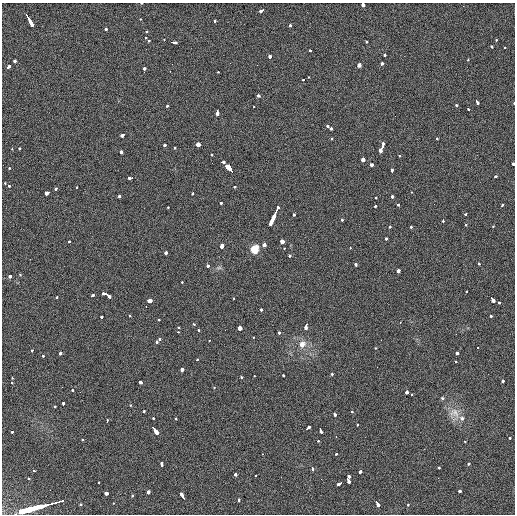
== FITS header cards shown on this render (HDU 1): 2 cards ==
NAXIS1  =                  513 / length of data axis 1
NAXIS2  =                  512 / length of data axis 2

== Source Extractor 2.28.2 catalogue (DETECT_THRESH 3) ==
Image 513 x 512 px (HDU 1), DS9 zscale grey, 1 PNG px = 1 image px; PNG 517 x 516 px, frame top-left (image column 1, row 512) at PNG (2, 3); no overlay
Background 33.9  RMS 6.8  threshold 20.5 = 3 sigma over >= 5 px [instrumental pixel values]
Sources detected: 212; all 212 listed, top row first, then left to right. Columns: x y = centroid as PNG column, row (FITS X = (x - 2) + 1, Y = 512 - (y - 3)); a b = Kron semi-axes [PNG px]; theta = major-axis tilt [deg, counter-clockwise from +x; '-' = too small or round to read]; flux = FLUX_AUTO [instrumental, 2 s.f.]
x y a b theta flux
141 3 3 2 - 470
363 4 4 3 - 6300
261 10 5 3 - 3800
27 17 11 3 -60 12000
141 19 3 3 - 1100
214 21 3 3 - 1200
31 24 4 3 - 4200
290 25 3 3 - 2100
106 29 3 3 - 2000
146 31 3 3 - 2700
146 38 3 2 - 2300
164 39 3 3 - 790
149 40 4 3 - 1500
496 40 3 3 - 1400
173 42 5 3 - 8900
366 42 3 3 - 1500
491 46 3 3 - 1900
504 47 3 2 - 980
310 50 4 3 - 1900
384 54 3 3 - 2000
270 57 3 3 - 8700
468 59 3 2 - 1300
14 61 3 3 - 7200
382 64 4 3 - 2500
257 65 2 2 - 4800
359 65 4 3 - 9800
8 67 5 3 - 3600
144 68 3 3 - 7600
170 71 3 2 - 740
218 72 3 3 - 1300
309 77 3 2 - 1000
303 80 3 3 - 1300
258 95 3 3 - 2900
477 102 5 3 - 3900
514 103 3 2 - 680
456 105 3 3 - 1200
167 106 3 3 - 3000
254 107 3 2 - 590
469 110 3 3 - 1700
217 113 5 3 - 5100
328 127 3 3 - 2500
331 128 3 3 - 2400
122 135 4 3 - 5500
332 138 3 2 - 1100
437 139 3 3 - 2200
198 144 3 3 - 12000
165 145 3 3 - 5000
175 147 3 3 - 2100
12 148 3 2 - 1600
382 148 9 3 67 15000
19 149 3 3 - 1600
121 152 4 3 - 4000
212 155 3 2 - 1900
400 156 3 2 - 820
363 160 3 3 - 9800
223 162 4 3 - 3000
513 164 3 3 - 2300
371 165 3 3 - 3100
9 168 3 3 - 1000
229 169 10 3 -45 34000
392 171 4 3 - 2600
495 177 3 3 - 2400
131 178 5 3 - 12000
5 183 3 3 - 1200
9 186 3 2 - 1500
76 187 3 2 - 1700
235 187 3 3 - 1600
55 189 3 3 - 3100
412 192 3 2 - 1300
47 193 4 3 - 11000
193 193 3 3 - 1600
119 197 3 3 - 3200
392 197 3 3 - 3200
375 198 3 3 - 950
221 203 3 3 - 3100
398 204 3 3 - 1900
502 205 4 3 - 2300
376 206 3 3 - 1600
168 207 3 3 - 1400
278 208 5 3 - 12000
294 214 3 3 - 2400
466 214 3 2 - 4300
274 216 7 3 64 14000
342 220 3 3 - 1600
443 220 3 2 - 5600
272 221 7 3 64 7800
466 224 3 3 - 1500
390 226 3 3 - 1500
493 226 3 2 - 790
411 227 3 3 - 1500
386 238 3 3 - 1900
69 242 3 2 - 4400
282 242 3 3 - 24000
264 245 3 3 - 11000
222 246 4 3 - 6900
350 247 3 2 - 1000
284 248 3 3 - 870
254 249 6 5 - 11000
166 252 3 3 - 6600
290 256 3 3 - 2100
356 264 4 3 - 2600
479 264 4 3 - 1800
208 266 3 3 - 3100
219 268 9 4 8 890
398 271 3 3 - 8000
20 275 3 2 - 1200
10 276 3 3 - 3700
182 282 3 3 - 850
466 291 3 3 - 900
107 295 8 3 -28 11000
92 296 4 3 - 2700
57 297 3 2 - 1700
234 298 3 2 - 1300
493 300 5 3 - 5900
149 301 4 3 - 12000
499 302 3 3 - 2600
146 307 3 2 - 2300
261 310 3 3 - 2200
129 316 3 3 - 1200
490 316 3 3 - 2100
102 317 3 3 - 1600
159 320 3 3 - 5000
400 323 3 2 - 670
194 324 3 3 - 860
306 326 6 3 73 5800
178 327 3 3 - 1300
240 328 3 3 - 52000
198 330 3 3 - 1300
178 332 3 2 - 1100
279 333 3 3 - 2600
253 337 3 2 - 790
160 338 4 3 - 1900
209 341 3 2 - 1000
157 342 3 3 - 1700
301 345 4 3 - 17000
478 347 3 2 - 660
375 348 3 2 - 1500
32 350 3 2 - 1100
60 353 3 3 - 3500
458 353 3 3 - 13000
43 355 3 3 - 1500
197 360 3 3 - 1300
456 362 3 3 - 1200
377 367 2 2 - 240
182 369 3 3 - 18000
332 374 3 3 - 1600
254 375 3 2 - 670
283 375 3 3 - 1300
12 378 3 3 - 870
242 378 3 3 - 2000
502 381 3 3 - 1900
141 382 4 3 - 3300
12 383 3 2 - 980
62 387 2 2 - 2300
214 387 3 2 - 1000
73 390 3 3 - 1100
407 392 3 3 - 13000
412 394 3 3 - 890
443 399 3 3 - 1900
63 404 3 2 - 2200
130 405 3 3 - 1100
55 406 3 3 - 1200
144 411 3 3 - 1400
351 412 3 3 - 1500
454 413 18 13 -38 5900
334 414 4 3 - 3800
153 418 3 3 - 1400
176 418 3 3 - 2400
462 418 4 3 - 2700
107 421 4 2 - 2300
357 425 3 2 - 1200
308 428 4 3 - 3800
154 429 9 3 -51 28000
320 430 5 3 - 3000
12 432 3 2 - 1300
336 436 3 2 - 1200
510 437 3 2 - 12000
83 440 3 3 - 860
318 441 3 3 - 1100
465 442 3 3 - 890
263 454 3 2 - 780
336 454 3 3 - 1400
161 464 4 3 - 1900
468 464 3 3 - 2200
438 467 3 3 - 1900
312 468 4 3 - 2900
33 471 3 3 - 7600
361 471 3 3 - 6400
235 474 4 3 - 3100
256 475 3 2 - 1100
349 476 3 3 - 4000
29 478 3 3 - 1500
438 478 3 2 - 510
348 480 6 3 -64 4800
99 482 3 3 - 770
339 483 5 3 - 4200
460 491 4 3 - 5200
149 492 3 3 - 9200
106 494 4 3 - 9400
132 496 3 2 - 1300
182 496 6 3 -58 6800
239 500 3 2 - 2200
62 501 9 3 12 27000
114 503 3 2 - 1300
377 503 5 3 - 6900
50 504 10 3 14 70000
81 504 3 3 - 3300
44 505 8 3 14 55000
408 505 3 2 - 1100
37 507 4 3 - 18000
29 509 10 3 13 62000
22 511 6 3 15 31000
At the frame edge (FLAGS 8, measured only in part): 4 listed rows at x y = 141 3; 363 4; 514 103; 513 164